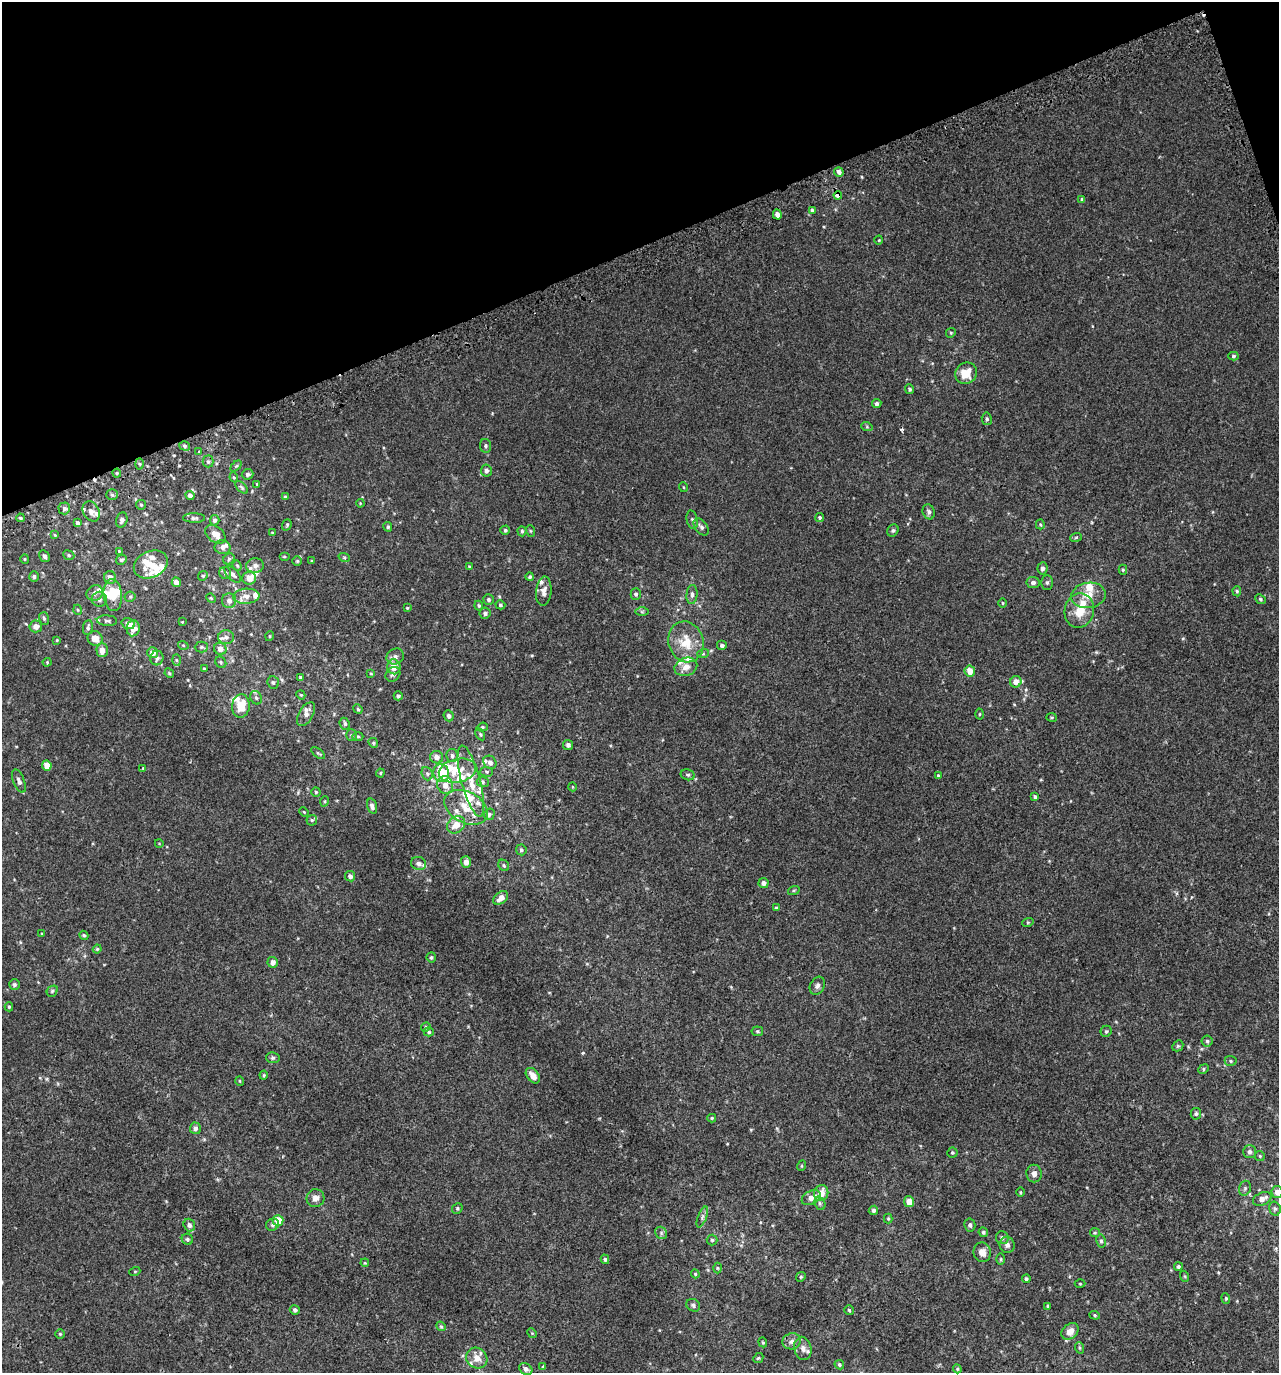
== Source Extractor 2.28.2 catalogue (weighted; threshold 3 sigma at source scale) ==
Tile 3 of 4 x 4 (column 3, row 1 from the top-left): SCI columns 2732-4008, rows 4165-5535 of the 5407 x 5580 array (HDU 1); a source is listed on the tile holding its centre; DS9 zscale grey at full resolution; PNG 1281 x 1375 px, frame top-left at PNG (2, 2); each listed source drawn as its Kron ellipse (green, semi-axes under 4 px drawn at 4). Shown black and unused: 18% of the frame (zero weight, under 2 of 3 exposures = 3% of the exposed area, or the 3 px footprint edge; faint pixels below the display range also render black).
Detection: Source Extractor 2.28.2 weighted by HDU 2 'WHT'; one run over the whole footprint, this tile lists its part. Background 0.00499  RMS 0.0059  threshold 0.0265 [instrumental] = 3 sigma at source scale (4.5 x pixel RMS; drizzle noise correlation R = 1.50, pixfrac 1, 0.0396/0.0396 arcsec/px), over >= 5 px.
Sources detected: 320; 2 cosmic-ray / hot-pixel residue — neither listed nor drawn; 41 inside a brighter listed object's ellipse — not listed separately; the other 277 listed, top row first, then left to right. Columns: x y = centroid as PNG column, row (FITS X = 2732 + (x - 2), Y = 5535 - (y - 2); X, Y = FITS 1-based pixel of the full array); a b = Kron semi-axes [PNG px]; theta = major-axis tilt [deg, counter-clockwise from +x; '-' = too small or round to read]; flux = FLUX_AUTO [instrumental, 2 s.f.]
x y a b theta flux
839 172 5 4 - 2.4
838 195 4 3 - 4.8
1082 199 4 3 - 0.85
812 210 4 4 - 0.88
777 215 5 4 - 2.6
879 240 4 3 - 0.39
951 333 5 4 - 0.74
1233 356 5 4 - 0.91
966 373 11 10 - 10
910 389 5 4 - 0.89
877 404 5 4 - 1.2
987 419 6 5 - 1
867 427 6 3 -19 0.61
185 446 6 4 -17 0.99
486 446 7 5 -81 1.1
199 451 3 3 - 7.4
208 461 6 5 - 1.2
140 464 5 3 - 0.67
236 466 6 4 43 0.71
486 471 6 5 - 1.8
117 473 4 4 - 0.71
248 474 6 5 - 1.5
234 477 5 4 - 0.63
257 484 3 2 - 0.38
242 487 8 4 -45 0.98
683 487 5 3 - 0.47
112 495 6 5 - 1
190 495 5 4 - 1.6
285 497 4 3 - 0.85
360 503 4 3 - 0.42
141 505 5 4 - 0.6
64 508 6 6 - 1.5
91 511 10 8 -61 2.7
929 512 8 6 -70 1.5
820 517 4 4 - 0.85
20 518 4 3 - 0.83
194 518 11 5 0 1.6
122 520 8 5 72 1.9
215 520 5 4 - 1.3
692 520 9 5 -78 1.3
78 523 4 3 - 1.5
1040 524 5 4 - 0.63
287 525 6 4 70 0.81
388 527 5 4 - 0.81
701 527 10 6 -52 1.7
505 530 4 4 - 0.88
893 530 6 5 - 1
522 531 5 4 - 0.97
531 531 6 4 -70 0.63
272 533 3 2 - 0.35
215 534 12 7 -38 4.6
55 535 4 3 - 0.46
1076 537 6 3 20 0.67
222 547 8 7 - 2.2
119 551 3 3 - 0.39
69 555 6 4 -23 0.82
44 556 6 4 -59 1.3
284 557 5 3 - 0.53
344 557 6 3 -19 0.59
25 559 4 4 - 0.57
229 559 6 5 - 0.93
121 560 6 4 28 0.95
297 561 5 5 - 0.68
312 561 3 3 - 0.43
151 564 18 13 25 8.6
237 566 5 4 - 0.67
255 566 9 7 9 2.2
469 567 4 3 - 0.73
1042 568 6 5 - 1.6
1123 570 5 4 - 0.64
225 573 6 6 - 1.3
233 574 10 5 -45 1.9
203 576 5 4 - 0.7
34 577 5 5 - 1.3
110 577 6 6 - 3.1
530 577 4 4 - 0.92
249 578 7 6 - 5.2
176 582 5 4 - 3.4
1033 583 7 5 -10 1.8
1047 583 7 5 90 1.3
544 591 15 7 85 3.4
1237 591 5 4 - 0.76
95 593 8 7 - 2.3
636 594 5 5 - 1
113 595 16 9 -85 9.3
692 595 9 5 85 1.6
1088 595 17 12 9 8
246 596 13 7 4 3.9
130 597 5 5 - 0.8
211 598 5 4 - 0.54
100 599 7 7 - 1.9
1260 599 6 4 -42 0.77
489 600 5 5 - 1.1
229 601 7 7 - 2.7
1003 603 4 3 - 0.49
479 605 5 4 - 0.76
500 605 5 4 - 0.83
407 608 4 3 - 0.45
78 610 5 3 - 0.57
1079 611 17 14 79 11
642 612 6 4 0 0.88
485 613 5 5 - 1.6
44 618 6 5 - 1
107 621 10 5 -4 1.3
182 622 3 2 - 0.36
128 624 7 5 -17 4.5
36 626 6 6 - 3.2
88 628 7 5 83 1.2
133 628 8 6 82 5.3
270 636 5 3 - 0.44
226 637 8 7 - 1.8
95 638 8 7 - 5.6
57 640 4 4 - 0.42
686 642 21 17 -74 13
183 645 5 3 - 0.5
722 646 5 5 - 1.4
201 647 6 5 - 0.9
220 649 6 6 - 3.8
102 650 7 5 -89 4.7
153 652 5 5 - 3.6
703 654 6 4 18 0.75
395 656 9 7 29 2.2
157 658 7 6 - 1.6
176 660 6 4 -88 0.77
47 662 4 4 - 0.57
221 662 6 5 - 0.87
394 667 7 6 - 6.1
686 667 11 9 22 4.2
204 669 4 3 - 0.69
970 671 5 5 - 6
169 673 5 4 - 0.72
371 673 4 3 - 0.55
393 674 8 6 44 1.6
301 677 4 4 - 0.75
273 682 6 5 - 1.3
1016 682 6 5 - 3.8
301 695 4 3 - 0.5
398 696 4 4 - 1.1
256 698 7 5 -66 1.1
241 706 12 9 84 11
358 709 5 4 - 0.74
306 714 13 7 59 3.3
980 714 5 3 - 0.54
449 716 5 5 - 1.6
1052 717 5 3 - 0.49
345 724 6 5 - 1.1
482 727 5 4 - 0.76
480 734 6 4 -60 0.79
351 735 5 5 - 0.88
358 736 5 3 - 0.68
373 743 5 4 - 0.74
568 745 5 5 - 1.6
318 753 8 3 -37 0.78
452 756 6 5 - 1.5
437 757 6 6 - 3
490 762 7 6 - 2.1
47 765 5 4 - 5.9
143 768 3 3 - 0.72
457 771 19 11 12 11
487 772 6 5 - 0.85
380 773 4 4 - 0.61
441 773 9 7 -71 19
427 774 7 5 -69 1.1
688 775 7 5 -14 0.99
938 776 4 3 - 0.58
19 781 12 5 -69 2.2
471 781 36 9 -75 12
483 782 6 5 - 0.94
445 785 9 8 - 4.6
573 787 4 3 - 0.42
316 792 4 4 - 0.68
1035 797 4 3 - 1
325 801 5 3 - 0.55
372 806 8 4 -74 1.9
466 807 23 15 -28 12
304 812 5 3 - 0.49
489 814 6 5 - 1.2
312 820 5 5 - 0.82
456 825 10 8 38 6.7
159 843 4 3 - 0.35
521 850 5 5 - 1
466 862 6 5 - 3.5
419 863 8 6 -18 2.3
504 865 6 5 - 0.95
350 876 5 5 - 1.9
764 883 5 5 - 2
794 890 6 3 19 0.62
501 898 8 5 41 4
776 908 3 3 - 0.53
1028 922 6 3 18 0.61
42 934 3 3 - 0.51
84 935 5 4 - 0.78
97 949 4 4 - 0.53
431 957 5 4 - 0.86
273 962 5 5 - 2.9
14 985 5 5 - 1
817 986 9 7 61 1.9
52 991 6 5 - 0.83
9 1007 4 4 - 0.63
426 1027 5 4 - 0.68
757 1031 6 5 - 0.78
1106 1031 5 5 - 0.88
429 1032 5 4 - 0.73
1207 1041 5 5 - 0.96
1178 1046 6 5 - 0.83
273 1058 7 5 -10 1.2
1231 1061 6 5 - 0.91
1204 1069 5 4 - 0.86
264 1075 4 4 - 0.57
533 1076 9 5 -51 4.8
240 1081 5 3 - 0.43
1196 1114 6 5 - 1.1
712 1118 4 4 - 0.67
195 1128 6 5 - 2
952 1152 5 5 - 0.79
1250 1152 6 6 - 1.5
1260 1156 5 5 - 0.7
801 1166 5 3 - 0.5
1034 1174 9 7 -89 2.7
1245 1188 8 5 74 1.3
1020 1192 4 3 - 0.49
1277 1192 6 5 - 3.5
821 1193 8 7 - 6.3
315 1198 9 9 - 3.1
811 1198 10 6 28 3.6
1262 1199 10 6 25 3.7
909 1202 5 5 - 4.9
820 1203 7 5 -69 1.2
457 1208 6 5 - 0.82
1275 1209 7 5 -75 1.3
873 1210 5 4 - 1.2
702 1217 11 4 69 1.5
888 1219 5 4 - 0.66
278 1220 5 5 - 13
189 1225 6 5 - 1.8
272 1225 7 5 31 1.3
970 1225 6 5 - 1.3
983 1232 5 4 - 0.97
661 1233 6 5 - 1.2
1095 1233 5 4 - 0.65
1002 1238 6 6 - 1.4
187 1239 6 5 - 1
712 1240 5 5 - 0.82
1101 1241 6 4 -79 1.2
1007 1245 8 7 - 2
982 1252 10 8 -72 4.3
605 1259 5 4 - 0.96
1001 1259 6 4 -90 0.7
365 1263 4 3 - 0.49
1178 1267 4 4 - 1
717 1268 5 3 - 0.49
135 1271 5 3 - 0.5
695 1274 4 4 - 0.55
1184 1276 6 3 -70 0.49
801 1277 5 4 - 0.67
1026 1279 4 4 - 1
1080 1284 5 3 - 0.51
1226 1298 5 4 - 0.68
693 1305 7 6 - 1.2
1048 1306 4 4 - 1.1
295 1310 5 4 - 1.1
849 1310 5 5 - 0.73
1095 1315 5 4 - 0.7
441 1326 5 4 - 0.74
1070 1331 9 7 40 4.7
532 1333 5 4 - 0.59
60 1334 5 5 - 0.7
792 1341 9 8 - 2.6
763 1342 5 4 - 0.66
803 1348 12 8 -78 3
1080 1348 6 4 -71 0.66
477 1358 11 10 - 5.4
758 1358 6 4 43 0.68
839 1365 5 4 - 0.77
543 1367 4 3 - 1.9
526 1369 7 5 -36 2.3
957 1369 4 4 - 0.69
Overlapping masked pixels (flux is a lower limit): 1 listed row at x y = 838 195
Isophote crosses this tile's border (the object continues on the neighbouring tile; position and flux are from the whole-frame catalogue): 1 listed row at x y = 1277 1192
Unlisted compact peaks at least as high as the median listed source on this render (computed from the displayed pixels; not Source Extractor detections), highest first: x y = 583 1053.